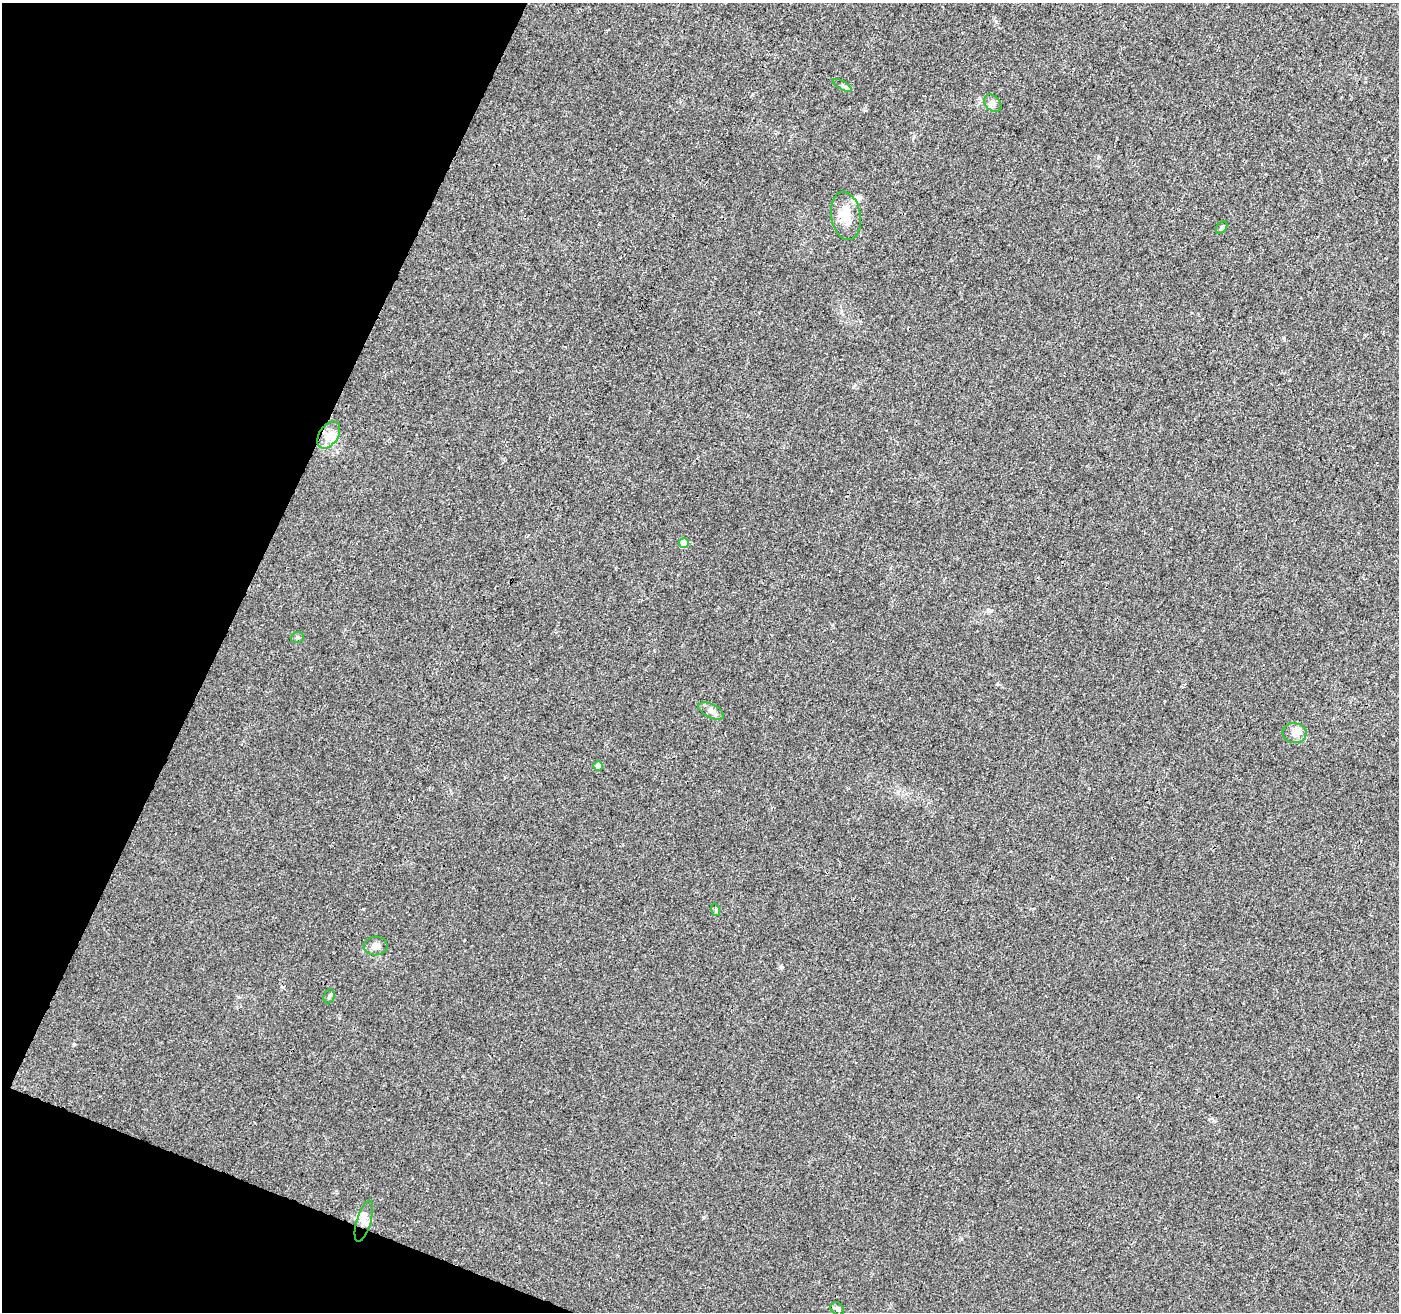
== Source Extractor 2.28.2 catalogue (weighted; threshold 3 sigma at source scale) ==
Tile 9 of 4 x 4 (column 1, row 3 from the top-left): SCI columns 1-1397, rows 1518-2827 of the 5596 x 5722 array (HDU 1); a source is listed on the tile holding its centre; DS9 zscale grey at full resolution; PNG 1401 x 1314 px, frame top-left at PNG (2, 3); each listed source drawn as its Kron ellipse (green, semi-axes under 4 px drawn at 4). Shown black and unused: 19% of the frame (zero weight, under 3 of 4 exposures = <1% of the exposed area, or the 3 px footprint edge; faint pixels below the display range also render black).
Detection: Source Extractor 2.28.2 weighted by HDU 2 'WHT'; one run over the whole footprint, this tile lists its part. Background 0.00725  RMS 0.0029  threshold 0.0129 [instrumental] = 3 sigma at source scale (4.5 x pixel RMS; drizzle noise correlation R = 1.50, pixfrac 1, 0.0396/0.0396 arcsec/px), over >= 5 px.
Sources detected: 16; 1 inside a brighter listed object's ellipse — not listed separately; the other 15 listed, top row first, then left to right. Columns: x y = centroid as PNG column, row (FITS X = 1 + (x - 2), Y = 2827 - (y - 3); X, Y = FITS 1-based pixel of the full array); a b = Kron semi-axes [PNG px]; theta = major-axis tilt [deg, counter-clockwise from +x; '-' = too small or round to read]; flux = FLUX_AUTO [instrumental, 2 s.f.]
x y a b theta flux
842 85 10 4 -30 0.68
993 103 10 7 -45 1
846 216 24 14 -81 5.5
1222 228 7 5 52 0.47
329 435 15 9 55 2.9
684 543 5 5 - 3.8
297 637 6 5 - 0.5
711 711 14 6 -26 1.4
1295 733 12 10 -13 2
598 766 5 5 - 2.4
716 910 6 4 -73 0.39
376 946 12 9 4 1.7
329 996 7 5 69 0.52
364 1221 21 7 73 2.3
837 1309 7 6 - 0.75
Unlisted compact peaks at least as high as the median listed source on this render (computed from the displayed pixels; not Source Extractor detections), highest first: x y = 704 1217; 74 1044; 996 21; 363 909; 782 967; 1284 338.